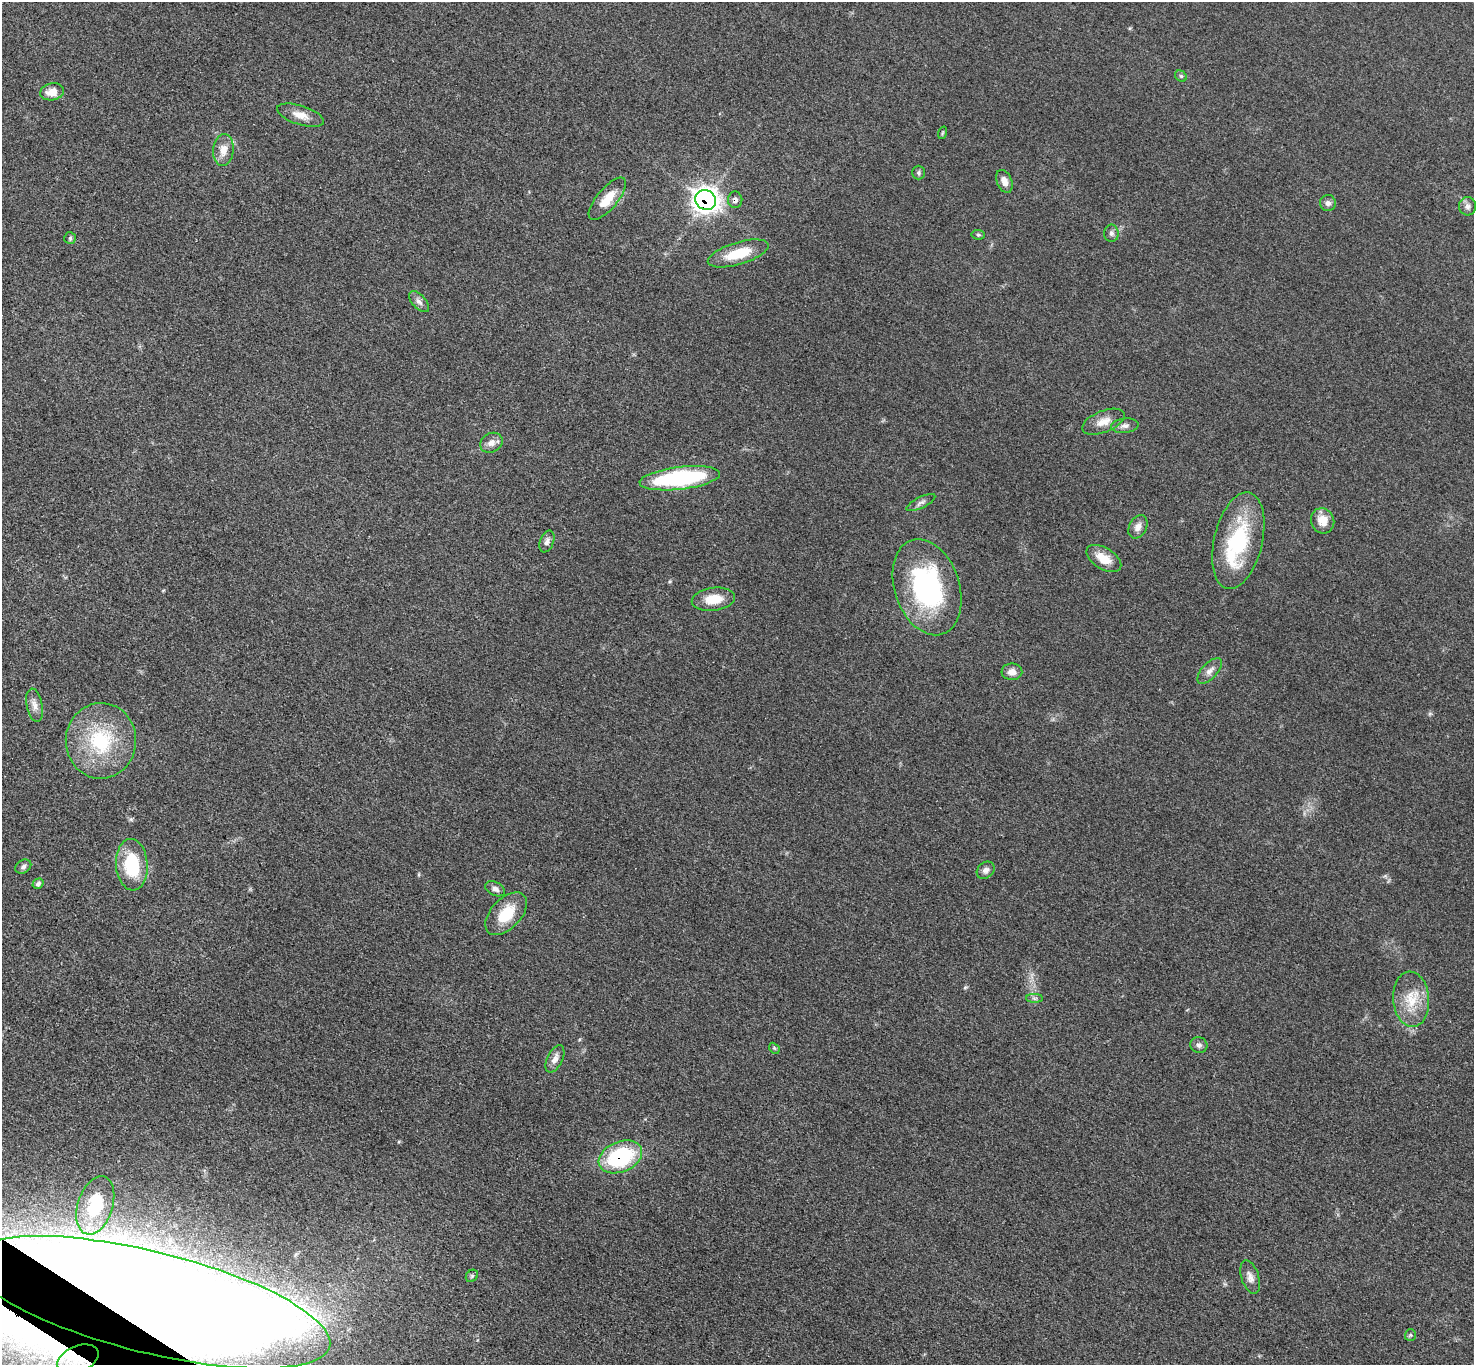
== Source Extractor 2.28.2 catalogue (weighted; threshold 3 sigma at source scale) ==
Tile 7 of 4 x 4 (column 3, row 2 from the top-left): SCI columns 2960-4431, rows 2889-4251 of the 5913 x 5919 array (HDU 1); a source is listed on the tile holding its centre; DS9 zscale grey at full resolution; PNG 1476 x 1367 px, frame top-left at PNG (2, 2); each listed source drawn as its Kron ellipse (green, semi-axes under 4 px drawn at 4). Shown black and unused: <1% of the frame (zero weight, under 3 of 5 exposures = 1% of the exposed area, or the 3 px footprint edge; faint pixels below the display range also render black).
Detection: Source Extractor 2.28.2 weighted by HDU 2 'WHT'; one run over the whole footprint, this tile lists its part. Background 0.0536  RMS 0.0058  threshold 0.0259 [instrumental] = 3 sigma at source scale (4.5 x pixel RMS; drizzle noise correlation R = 1.50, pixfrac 1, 0.05/0.05 arcsec/px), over >= 5 px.
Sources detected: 52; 1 inside a brighter listed object's ellipse — not listed separately; the other 51 listed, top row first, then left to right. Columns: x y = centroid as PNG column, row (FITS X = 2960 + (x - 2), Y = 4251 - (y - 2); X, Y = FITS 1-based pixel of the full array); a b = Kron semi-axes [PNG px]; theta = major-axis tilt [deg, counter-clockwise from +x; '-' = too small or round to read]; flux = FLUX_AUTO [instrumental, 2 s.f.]
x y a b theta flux
1181 76 6 5 - 0.99
52 92 12 8 11 7.1
300 115 24 9 -17 7
942 133 6 4 71 0.64
223 150 16 10 84 6.6
919 173 7 6 - 1.2
1004 181 12 7 -67 4
607 199 26 10 50 12
706 200 11 9 -30 410
735 200 8 7 - 2.4
1328 203 8 8 - 2.1
1468 206 9 8 - 2.4
1111 233 8 7 - 1.9
978 235 7 4 -7 0.98
70 238 6 6 - 1
738 253 31 11 17 18
419 302 13 6 -48 2.6
1103 422 22 10 22 7.2
1125 426 14 7 6 2.7
491 443 12 9 28 3.9
680 478 40 11 7 74
921 503 16 5 27 2.3
1323 521 13 11 -66 8.5
1138 527 12 8 63 3.7
547 541 11 6 68 2.4
1238 541 49 24 77 49
1104 558 19 10 -31 9.7
927 587 49 32 -72 89
713 599 22 11 7 12
1210 671 16 7 48 3.7
1012 672 10 8 -2 4.5
35 705 17 8 -79 4
101 741 38 35 88 47
132 865 26 16 -86 32
23 867 8 6 33 1.9
986 870 10 7 39 2.6
38 884 6 5 - 1.4
495 889 10 6 -27 2.4
506 914 26 15 47 16
1034 998 8 4 0 1.3
1411 999 27 18 -85 16
1199 1045 8 8 - 2
774 1048 6 4 -47 0.84
555 1059 14 7 64 3.7
620 1157 23 15 22 53
95 1205 30 17 72 21
472 1276 7 5 45 1.1
1250 1277 17 8 -72 4.1
150 1302 185 50 -14 4800
1410 1335 6 5 - 0.9
78 1359 22 13 23 16
Overlapping masked pixels (flux is a lower limit): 5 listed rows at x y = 706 200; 735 200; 620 1157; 150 1302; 78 1359